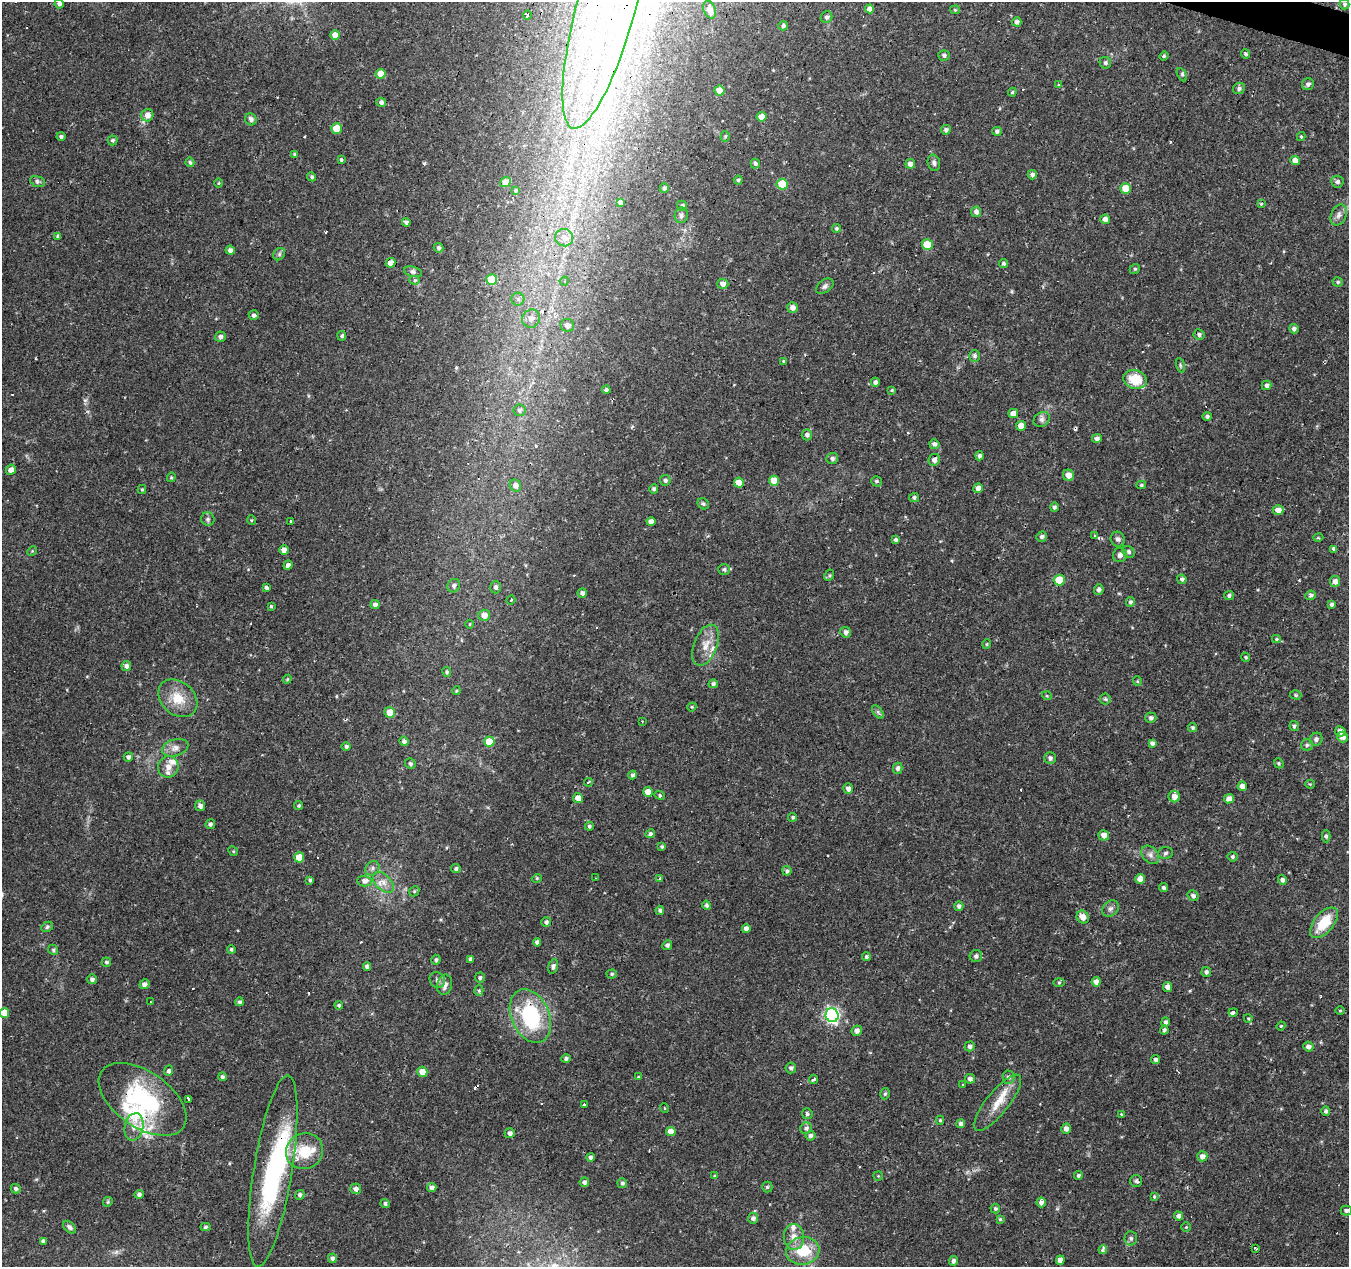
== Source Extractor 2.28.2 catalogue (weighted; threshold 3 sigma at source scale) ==
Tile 10 of 4 x 4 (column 2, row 3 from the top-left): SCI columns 1351-2697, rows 1541-2805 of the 5390 x 5544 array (HDU 1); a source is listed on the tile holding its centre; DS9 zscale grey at full resolution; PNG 1351 x 1269 px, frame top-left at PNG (2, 2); each listed source drawn as its Kron ellipse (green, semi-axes under 4 px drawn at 4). Shown black and unused: <1% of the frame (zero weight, under 2 of 3 exposures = <1% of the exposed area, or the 3 px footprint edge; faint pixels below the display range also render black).
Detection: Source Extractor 2.28.2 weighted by HDU 2 'WHT'; one run over the whole footprint, this tile lists its part. Background 0.0474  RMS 0.0037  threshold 0.0168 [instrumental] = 3 sigma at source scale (4.5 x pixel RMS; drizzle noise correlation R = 1.50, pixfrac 1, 0.0396/0.0396 arcsec/px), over >= 5 px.
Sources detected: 381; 4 inside a brighter object's white glare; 21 cosmic-ray / hot-pixel residue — neither listed nor drawn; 16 inside a brighter listed object's ellipse — not listed separately; the other 340 listed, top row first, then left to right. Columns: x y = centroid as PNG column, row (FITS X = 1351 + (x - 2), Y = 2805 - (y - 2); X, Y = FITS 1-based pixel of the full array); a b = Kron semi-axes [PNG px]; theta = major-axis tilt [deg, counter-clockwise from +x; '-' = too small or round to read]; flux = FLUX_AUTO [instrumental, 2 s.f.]
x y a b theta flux
59 4 4 4 - 1.1
1345 4 5 5 - 0.73
607 5 127 29 75 140
870 9 4 4 - 2.1
710 10 9 6 -68 1.8
955 10 5 4 - 0.4
527 15 4 3 - 3.2
827 17 6 5 - 0.98
1017 22 4 4 - 1.2
783 26 5 4 - 1.1
335 35 4 4 - 2.6
1246 54 5 4 - 0.77
944 55 6 5 - 0.87
1164 56 5 4 - 0.57
1105 63 6 5 - 0.91
381 74 5 5 - 4.5
1182 75 7 3 -62 0.66
1308 84 6 5 - 1.1
1059 85 3 3 - 0.81
1239 88 6 5 - 1.1
720 91 5 5 - 4.9
1012 92 4 4 - 0.4
381 102 5 4 - 1
147 115 6 6 - 2.4
762 117 5 4 - 3.6
251 119 6 5 - 1.2
336 129 5 5 - 7.7
946 130 5 4 - 1.1
997 131 5 4 - 0.97
725 136 5 4 - 0.5
61 137 4 4 - 0.82
1301 137 4 4 - 0.41
113 140 5 5 - 0.79
294 154 4 3 - 0.4
341 160 3 3 - 0.75
1295 161 5 4 - 2.7
190 162 4 4 - 0.72
755 163 5 4 - 0.95
934 163 8 6 -75 1.1
910 164 5 4 - 1.7
1032 175 5 4 - 1.3
312 177 5 4 - 0.75
738 180 4 4 - 0.51
38 182 8 5 -18 0.92
505 182 6 4 40 1.9
1337 182 6 6 - 1.1
218 183 5 3 - 0.37
782 184 5 5 - 12
664 188 5 4 - 0.9
1126 188 5 5 - 5.7
515 191 3 3 - 0.46
620 203 3 3 - 1
1261 204 4 4 - 0.37
682 206 5 5 - 0.87
976 212 5 5 - 1.5
681 215 8 6 79 1.2
1339 215 11 7 65 1.7
1105 219 5 4 - 1.9
406 222 4 3 - 1
837 228 4 4 - 0.68
58 236 4 4 - 0.79
564 238 9 8 - 2.7
927 245 5 5 - 9.7
438 248 5 4 - 0.88
230 250 5 4 - 1.4
279 254 6 5 - 0.78
391 263 5 4 - 2.6
1004 263 5 4 - 0.75
1135 269 5 4 - 0.55
413 272 9 5 -14 0.93
492 279 5 5 - 12
415 280 5 4 - 0.66
564 281 4 4 - 0.6
1338 282 5 4 - 0.67
723 284 5 5 - 2.1
825 286 10 6 38 1.1
518 299 6 6 - 1.1
792 308 5 5 - 2.2
254 315 5 5 - 1.1
531 318 9 8 - 2.7
567 325 7 6 - 2
1294 329 5 4 - 1
1199 335 5 5 - 1
342 336 5 3 - 0.69
220 337 5 5 - 1.4
974 356 6 5 - 0.92
784 361 4 4 - 0.51
1180 365 8 3 -71 0.48
1135 379 12 9 -17 9.2
875 382 4 4 - 1.1
1267 385 5 4 - 1.1
606 390 4 4 - 0.81
892 390 4 4 - 0.39
519 410 6 6 - 0.94
1013 413 5 4 - 3.3
1207 416 4 4 - 0.81
1042 419 9 7 36 1.3
1021 426 5 5 - 3.7
807 435 5 5 - 1.1
1097 438 5 4 - 1.1
934 444 5 5 - 1.2
979 456 4 4 - 0.88
832 458 6 5 - 0.99
934 460 6 5 - 1.5
11 470 5 4 - 2.2
1068 475 5 5 - 2.5
171 477 5 4 - 0.45
665 480 5 5 - 0.95
774 481 5 5 - 3.8
876 481 5 5 - 0.69
739 483 5 5 - 5.6
1141 485 5 4 - 0.62
515 486 6 5 - 1.7
978 488 5 4 - 1.9
142 489 4 4 - 0.43
654 489 4 4 - 0.82
914 498 5 4 - 0.82
703 504 6 5 - 0.65
1054 507 5 4 - 0.89
1278 510 5 5 - 2.8
208 519 7 6 - 0.83
251 520 5 3 - 0.3
651 521 4 4 - 1.9
291 522 3 3 - 1.1
1095 536 4 4 - 0.4
1042 537 5 5 - 0.98
1318 538 5 3 - 0.35
1118 539 7 7 - 1.1
896 540 4 4 - 0.8
1334 549 3 3 - 6.4
284 550 5 4 - 1.9
32 551 5 4 - 0.45
1129 552 6 5 - 1
1120 555 7 7 - 1.5
288 565 5 4 - 3.8
724 569 6 5 - 0.89
829 575 6 4 61 0.54
1182 579 5 4 - 0.95
1059 580 5 5 - 10
1335 581 5 5 - 2
454 586 7 6 - 1.2
266 587 3 3 - 5.8
496 587 6 5 - 1.1
1099 590 5 5 - 1.2
582 593 4 4 - 1.3
1311 595 5 4 - 1.1
1229 596 5 4 - 0.87
511 600 5 3 - 0.96
1130 602 5 4 - 0.87
1332 604 4 4 - 0.97
375 605 4 4 - 1.4
271 606 3 3 - 0.89
484 615 5 5 - 3.2
470 624 4 3 - 0.31
846 632 5 5 - 1.4
1276 639 4 4 - 0.44
987 644 5 4 - 0.43
706 645 22 11 68 4.7
1246 657 5 4 - 0.53
126 666 5 5 - 1.3
447 672 5 4 - 0.73
287 679 4 4 - 0.4
1137 681 5 4 - 0.42
713 684 4 4 - 0.91
456 691 4 3 - 0.38
1296 695 6 4 -17 0.58
1047 696 5 3 - 0.3
178 698 22 16 -42 8.3
1105 699 5 5 - 0.65
692 707 4 4 - 0.42
390 712 5 5 - 5.6
878 712 8 4 -54 0.8
1151 718 5 5 - 0.98
642 721 3 2 - 0.31
1294 726 5 4 - 0.72
1193 728 5 4 - 0.65
1340 731 5 5 - 2.2
1343 737 5 5 - 1.8
1316 739 7 6 - 1.1
404 741 5 4 - 0.92
489 742 5 5 - 9.3
1152 743 4 4 - 1.1
1307 745 6 5 - 0.75
346 747 4 4 - 0.82
175 748 13 8 16 2.4
128 757 5 4 - 1.1
1050 758 6 5 - 1.1
1279 763 5 4 - 0.52
410 764 5 5 - 0.82
168 767 11 10 - 2.7
898 768 5 4 - 1.1
633 775 4 4 - 0.88
588 782 4 3 - 0.57
1310 784 4 4 - 0.39
1242 786 4 4 - 2
848 789 5 5 - 1.8
648 792 5 4 - 3.1
660 795 5 4 - 0.55
1174 797 6 5 - 2.5
578 798 5 5 - 3.1
1229 799 5 4 - 1.7
200 806 5 5 - 1.4
299 806 4 4 - 0.53
793 817 4 4 - 0.69
210 824 5 4 - 0.83
589 826 4 4 - 0.7
650 834 5 4 - 0.86
1104 835 5 5 - 2.7
1326 836 6 4 90 0.83
662 847 4 4 - 0.53
233 851 5 4 - 0.37
1166 853 7 5 5 0.86
1150 855 10 7 -49 1.6
299 857 5 5 - 6.2
1232 857 5 5 - 0.71
372 868 8 6 49 1.1
456 869 5 4 - 0.84
787 871 4 4 - 0.85
537 878 5 3 - 0.37
595 878 4 2 - 0.58
660 878 3 3 - 1.2
1140 879 5 4 - 2.9
310 880 4 4 - 0.74
1282 880 5 4 - 0.98
365 881 7 5 -1 2
383 882 12 7 -44 2.6
1163 888 5 4 - 0.73
414 891 5 4 - 0.47
1193 896 5 5 - 1.1
707 905 5 4 - 0.87
959 906 5 4 - 0.93
1110 908 9 7 43 1.2
660 910 4 4 - 0.86
1083 917 7 5 -56 2.8
546 922 5 5 - 0.99
1324 923 18 9 51 11
47 927 6 5 - 0.62
746 929 4 4 - 2.1
537 942 4 4 - 0.89
667 945 5 4 - 1
231 949 4 4 - 0.6
53 950 5 4 - 0.55
976 956 6 6 - 1.2
866 957 4 4 - 0.75
470 959 4 3 - 0.83
436 960 5 4 - 0.83
106 962 5 4 - 0.74
367 966 4 4 - 1.4
553 966 8 4 74 0.91
1206 972 5 4 - 0.99
612 974 5 4 - 0.58
480 978 5 5 - 0.84
92 979 5 4 - 1.1
437 980 8 7 - 1.3
1059 982 6 4 1 0.48
1096 982 5 4 - 1.9
144 984 5 4 - 1.4
445 985 10 7 77 2.1
1168 987 5 4 - 2
479 991 5 4 - 0.51
150 1002 3 3 - 0.68
239 1002 4 4 - 0.8
339 1005 4 4 - 0.59
1340 1011 5 3 - 0.38
1233 1012 5 3 - 3.6
4 1013 5 5 - 4.7
832 1015 7 6 - 89
530 1016 28 19 -66 32
1248 1018 4 3 - 0.28
1165 1022 5 4 - 0.91
1281 1026 4 4 - 0.39
1164 1030 4 4 - 0.85
857 1031 5 5 - 1.6
970 1046 5 5 - 1.1
1308 1047 5 5 - 1.6
566 1058 4 4 - 0.87
1156 1060 4 4 - 1.2
791 1068 5 5 - 0.96
169 1071 5 4 - 0.95
422 1072 5 5 - 4.1
222 1077 4 4 - 0.8
638 1077 4 3 - 0.44
1008 1077 6 6 - 1.1
970 1079 5 4 - 1.3
813 1080 4 3 - 4
963 1085 3 2 - 0.59
885 1094 6 4 74 0.67
142 1099 50 28 -35 42
189 1100 3 3 - 14
998 1103 35 11 51 7.6
585 1104 3 3 - 3.6
664 1108 5 3 - 0.29
1326 1111 4 4 - 0.84
807 1114 5 5 - 0.75
1121 1114 3 3 - 0.52
940 1120 4 4 - 0.57
961 1124 4 4 - 1.2
134 1127 14 9 78 3.6
806 1128 6 5 - 1.1
1066 1129 5 5 - 1.7
671 1131 5 4 - 3.9
510 1133 5 5 - 1.5
811 1136 5 5 - 1
305 1151 19 17 27 11
1202 1156 5 5 - 1.9
591 1157 4 4 - 1.2
273 1171 97 19 81 57
1078 1175 4 4 - 0.75
714 1176 4 3 - 0.4
878 1176 4 4 - 0.36
1136 1181 6 6 - 0.76
584 1182 5 5 - 0.95
622 1183 5 5 - 0.94
767 1187 5 5 - 0.55
432 1188 4 4 - 1.6
16 1189 5 4 - 0.91
356 1189 5 5 - 1.4
139 1194 4 4 - 1
300 1195 5 4 - 1.1
1154 1196 4 3 - 0.43
108 1202 5 4 - 0.5
1041 1202 5 4 - 1.4
385 1203 5 4 - 0.74
995 1208 5 5 - 0.73
1346 1210 5 5 - 0.97
1178 1216 4 4 - 1.3
753 1218 5 5 - 1.3
1000 1219 4 3 - 0.49
69 1227 7 5 -42 0.95
205 1227 5 4 - 0.67
1186 1227 4 4 - 0.43
794 1237 13 10 -88 3.6
1131 1238 7 6 - 0.96
43 1241 4 4 - 1
1255 1248 4 2 - 0.49
1103 1250 4 3 - 7.3
803 1251 17 13 9 12
332 1258 4 4 - 1.1
1060 1260 4 4 - 2.2
954 1261 5 4 - 1.2
Overlapping masked pixels (flux is a lower limit): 4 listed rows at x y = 607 5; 530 1016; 142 1099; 273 1171
Isophote crosses this tile's border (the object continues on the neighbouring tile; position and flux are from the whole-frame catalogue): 2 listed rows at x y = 607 5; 4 1013